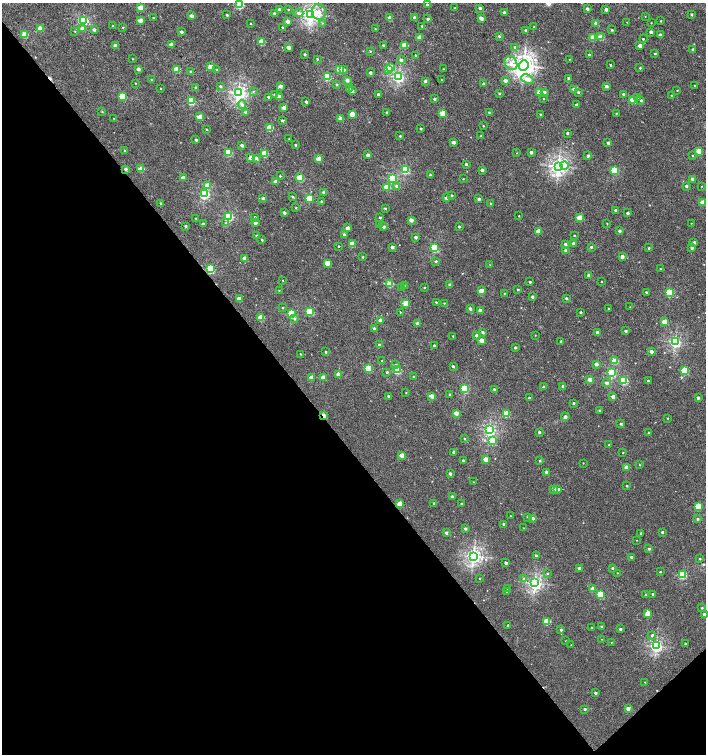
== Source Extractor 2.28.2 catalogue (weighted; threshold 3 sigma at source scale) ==
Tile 14 of 4 x 4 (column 2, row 4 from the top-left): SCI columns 1618-3024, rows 47-1549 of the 6018 x 6060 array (HDU 1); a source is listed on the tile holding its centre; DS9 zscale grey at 2 x 2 block average (1 PNG px = mean of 2 x 2 image px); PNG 708 x 756 px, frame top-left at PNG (2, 3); each listed source drawn as its Kron ellipse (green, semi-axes under 4 px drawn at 4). Shown black and unused: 43% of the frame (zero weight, under 3 of 5 exposures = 2% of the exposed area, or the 3 px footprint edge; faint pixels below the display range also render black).
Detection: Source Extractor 2.28.2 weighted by HDU 2 'WHT'; one run over the whole footprint, this tile lists its part. Background 0.00107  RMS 0.0022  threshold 0.0101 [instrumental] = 3 sigma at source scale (4.5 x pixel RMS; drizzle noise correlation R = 1.50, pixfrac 1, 0.0396/0.0396 arcsec/px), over >= 5 px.
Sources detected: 418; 2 cosmic-ray / hot-pixel residue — neither listed nor drawn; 1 inside a brighter listed object's ellipse — not listed separately; the other 415 listed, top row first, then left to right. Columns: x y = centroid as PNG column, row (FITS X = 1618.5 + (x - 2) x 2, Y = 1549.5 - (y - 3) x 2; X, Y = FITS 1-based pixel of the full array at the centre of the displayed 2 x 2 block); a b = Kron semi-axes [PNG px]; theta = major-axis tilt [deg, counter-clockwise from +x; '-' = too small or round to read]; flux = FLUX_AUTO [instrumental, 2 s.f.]
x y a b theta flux
240 5 3 3 - 19
427 5 2 2 - 0.87
141 8 3 2 - 8.1
455 8 2 2 - 0.25
480 8 2 2 - 1.4
279 9 2 2 - 0.67
288 9 2 2 - 0.32
587 9 2 2 - 1.3
606 9 2 2 - 1.9
319 12 8 7 - 4.9
504 12 2 2 - 1.6
274 13 3 2 - 0.74
298 13 5 4 - 1.5
311 14 4 4 - 180
691 14 3 2 - 0.62
227 15 3 2 - 0.61
192 16 2 2 - 2.8
645 16 2 2 - 0.17
414 17 3 2 - 0.95
154 18 2 2 - 0.27
390 18 2 2 - 4.5
481 18 3 2 - 3.1
428 19 3 2 - 1.2
83 20 3 3 - 55
140 20 2 2 - 4.5
288 21 2 2 - 3.5
661 21 2 2 - 0.33
627 22 2 2 - 0.17
322 23 3 2 - 0.4
596 23 2 2 - 2.9
651 23 2 2 - 0.23
251 24 2 2 - 0.32
113 26 3 2 - 0.35
422 26 2 2 - 0.53
123 27 2 2 - 0.36
534 27 2 2 - 0.29
40 28 3 2 - 9.4
82 28 3 3 - 1.7
283 28 2 2 - 0.97
375 29 2 2 - 0.21
94 30 2 2 - 2.1
525 30 2 2 - 0.73
612 30 3 2 - 0.57
75 31 2 2 - 0.24
181 32 2 2 - 1.7
651 32 2 2 - 2
25 34 3 2 - 12
660 35 2 2 - 2.1
499 36 3 3 - 0.63
420 37 2 2 - 4.8
593 37 3 3 - 9.3
601 37 3 2 - 8.8
643 39 2 2 - 0.45
261 42 3 3 - 15
171 45 2 2 - 4.9
383 45 2 2 - 0.58
405 45 3 2 - 10
115 46 2 2 - 3.7
640 46 2 2 - 3.8
288 47 2 2 - 2.9
515 47 3 3 - 0.78
693 50 2 2 - 2
370 51 3 2 - 0.39
655 53 3 2 - 0.56
305 54 3 2 - 0.73
589 55 2 2 - 0.98
416 56 3 2 - 0.82
133 59 2 2 - 0.25
317 59 3 2 - 0.45
569 59 2 2 - 0.21
401 60 3 3 - 1.4
511 63 7 6 - 3.6
610 65 2 2 - 0.48
524 66 5 4 - 310
211 67 3 3 - 8.2
391 67 3 3 - 17
640 68 2 2 - 0.53
138 69 2 2 - 2.6
177 69 3 3 - 16
340 69 3 3 - 10
388 69 3 2 - 6.2
443 69 2 2 - 0.23
217 70 2 2 - 0.33
343 70 3 3 - 1.9
191 72 2 2 - 1.2
370 73 2 2 - 1.7
327 77 3 3 - 28
398 77 3 3 - 81
569 78 2 2 - 0.76
527 79 6 4 -23 3.2
151 80 3 2 - 0.34
347 80 2 2 - 2.6
441 80 2 2 - 0.2
425 81 2 2 - 1.5
505 81 3 2 - 2.4
135 83 2 2 - 0.23
337 84 3 3 - 0.53
484 84 2 2 - 1.8
220 86 2 2 - 0.89
280 86 2 2 - 2.6
606 86 2 2 - 1.9
695 86 2 2 - 0.36
196 88 3 2 - 0.75
161 89 2 2 - 0.24
349 89 3 3 - 1.3
574 89 2 2 - 3.4
677 90 2 2 - 0.26
253 91 3 3 - 0.49
352 91 2 2 - 1.4
239 92 4 4 - 150
539 92 3 2 - 7.5
544 92 3 2 - 2
578 92 3 3 - 0.64
499 93 3 2 - 0.62
378 94 2 2 - 0.93
623 94 2 2 - 0.77
275 95 3 2 - 2.3
671 95 2 2 - 0.23
122 96 3 3 - 20
268 97 2 2 - 0.62
279 97 3 2 - 3.3
638 97 4 3 - 0.53
434 99 2 2 - 1.4
543 99 2 2 - 0.27
633 100 3 3 - 9.7
641 100 3 2 - 0.96
191 101 3 3 - 24
306 102 2 2 - 1.5
242 104 4 3 - 1.6
576 105 2 2 - 1.8
284 108 2 2 - 4
102 112 3 2 - 0.37
246 112 3 3 - 1.7
387 112 2 2 - 0.77
489 112 2 2 - 0.41
443 113 3 2 - 13
616 113 2 2 - 0.35
352 114 3 2 - 8.6
540 114 2 2 - 0.34
200 117 3 2 - 9.8
114 118 3 2 - 0.29
340 118 2 2 - 3.6
282 120 2 2 - 0.85
483 126 2 2 - 0.32
270 127 3 3 - 15
421 129 2 2 - 0.58
207 130 2 2 - 0.37
567 133 2 2 - 0.78
400 136 2 2 - 0.49
481 136 2 2 - 0.66
289 139 2 2 - 0.18
196 140 2 2 - 0.94
454 142 2 2 - 2.6
608 143 2 2 - 1.1
242 145 2 2 - 1.6
295 145 2 2 - 0.54
124 150 2 2 - 0.28
699 151 3 2 - 11
228 152 3 3 - 21
531 152 2 2 - 1.9
264 153 3 3 - 14
517 153 2 2 - 0.17
368 155 2 2 - 2.7
588 156 2 2 - 1.6
693 156 2 2 - 0.37
250 158 2 2 - 3.2
256 158 2 2 - 1.8
319 159 3 2 - 9.2
466 164 2 2 - 0.9
564 165 4 3 - 9.4
558 166 4 4 - 180
126 169 3 2 - 1.4
141 169 3 2 - 9.2
405 170 3 3 - 29
482 170 2 2 - 1.7
614 170 3 3 - 23
430 175 3 2 - 0.52
280 176 3 2 - 0.41
183 178 2 2 - 4.3
300 178 3 3 - 18
392 178 3 3 - 38
463 179 3 2 - 0.22
693 179 2 2 - 3.3
276 181 2 2 - 4.5
207 185 3 3 - 7.5
397 186 3 3 - 1.9
686 186 2 2 - 1.3
702 186 2 2 - 0.19
387 187 3 2 - 7.4
324 192 2 2 - 2.4
204 194 3 3 - 53
451 195 3 2 - 0.82
293 197 3 2 - 0.78
263 198 2 2 - 1.3
309 198 3 3 - 17
446 198 2 2 - 2.6
479 199 2 2 - 1.4
321 202 2 2 - 0.93
703 202 3 2 - 9.2
161 203 3 2 - 0.76
491 204 2 2 - 0.97
296 208 2 2 - 0.36
385 208 3 3 - 0.51
616 210 2 2 - 2.4
284 213 2 2 - 1.4
628 213 2 2 - 1
228 216 3 3 - 47
519 216 2 2 - 0.31
255 217 2 2 - 0.5
196 218 3 2 - 0.38
380 218 2 2 - 0.67
579 218 3 2 - 10
411 220 2 2 - 3.6
226 223 3 3 - 0.6
256 223 2 2 - 2.4
607 223 2 2 - 0.24
691 223 2 2 - 0.18
203 224 2 2 - 1.7
380 224 2 2 - 0.63
185 226 2 2 - 0.72
384 227 2 2 - 1.6
459 227 2 2 - 1
348 228 2 2 - 4.6
539 231 3 2 - 7.5
619 231 2 2 - 1.5
344 234 3 3 - 0.83
574 235 2 2 - 0.37
257 236 2 2 - 1.5
416 237 2 2 - 1.5
262 240 2 2 - 0.56
694 242 3 2 - 1.4
573 243 3 2 - 1.3
352 244 3 2 - 8.7
565 244 2 2 - 1.1
339 246 2 2 - 0.39
392 247 2 2 - 2.1
591 247 3 2 - 0.73
435 248 3 3 - 31
649 248 2 2 - 0.53
692 248 2 2 - 1.9
566 251 3 2 - 2.2
363 257 3 2 - 0.41
622 257 2 2 - 2.9
245 258 2 2 - 4.5
436 261 3 2 - 0.7
327 263 3 3 - 7.7
490 265 2 2 - 0.24
210 269 3 3 - 40
660 269 2 2 - 0.28
588 275 2 2 - 1.4
283 280 2 2 - 0.21
530 282 2 2 - 0.76
602 282 2 2 - 0.29
390 284 3 3 - 12
405 285 2 2 - 0.25
450 285 2 2 - 2.1
402 288 2 2 - 0.68
424 288 2 2 - 0.27
518 289 3 2 - 0.53
279 291 3 2 - 0.29
481 291 3 2 - 5.6
646 292 2 2 - 0.45
669 293 3 3 - 25
504 294 2 2 - 0.27
532 297 2 2 - 1.5
566 298 2 2 - 1
239 299 2 2 - 5.4
436 302 2 2 - 0.41
406 303 3 3 - 14
444 303 2 2 - 0.31
630 307 2 2 - 0.25
282 308 3 2 - 0.35
609 308 2 2 - 0.23
470 309 2 2 - 2
480 310 2 2 - 3.2
310 311 3 3 - 18
400 312 2 2 - 0.29
580 312 2 2 - 0.78
291 314 3 3 - 30
261 317 3 3 - 13
295 319 4 3 - 0.86
381 320 2 2 - 4
665 322 3 2 - 9.1
418 323 2 2 - 2.1
374 329 4 2 - 1.5
626 331 2 2 - 0.99
483 332 2 2 - 1.2
598 332 2 2 - 2.9
535 335 2 2 - 0.21
453 336 2 2 - 0.32
477 336 2 2 - 1.6
482 340 2 2 - 6.3
561 341 2 2 - 0.6
675 342 3 3 - 77
379 345 2 2 - 1.5
434 346 2 2 - 1.5
515 348 2 2 - 0.9
326 352 2 2 - 0.8
651 352 2 2 - 2.5
301 354 2 2 - 0.24
382 361 2 2 - 0.31
615 361 3 3 - 12
596 364 2 2 - 3.2
396 365 4 3 - 0.87
453 366 2 2 - 1
368 368 3 3 - 17
397 370 3 3 - 25
684 370 3 3 - 23
387 372 3 2 - 0.75
611 373 3 3 - 31
338 374 2 2 - 4.8
323 377 3 2 - 5.6
414 377 2 2 - 0.97
311 378 2 2 - 5.2
590 380 3 2 - 7.6
623 380 3 3 - 32
648 381 2 2 - 0.44
607 383 3 3 - 1.9
563 386 2 2 - 1.1
543 387 2 2 - 0.88
465 389 3 3 - 30
494 390 2 2 - 1.1
406 393 2 2 - 0.29
450 395 2 2 - 0.91
388 396 2 2 - 0.93
432 396 3 2 - 3.9
613 397 2 2 - 3
529 398 2 2 - 0.85
698 398 2 2 - 1.6
574 403 2 2 - 0.88
600 410 3 2 - 0.58
456 413 2 2 - 5
506 414 3 3 - 16
324 416 3 2 - 6.3
565 417 4 4 - 1.1
668 418 2 2 - 0.3
621 424 3 3 - 0.56
489 430 3 3 - 84
539 432 2 2 - 1.3
649 433 2 2 - 1
464 439 3 2 - 0.4
493 441 3 3 - 16
609 445 2 2 - 0.45
453 452 2 2 - 0.91
623 453 2 2 - 0.28
402 455 2 2 - 5.6
486 459 3 2 - 7.9
463 461 2 2 - 0.69
540 461 3 2 - 0.5
583 463 2 2 - 0.22
640 465 2 2 - 0.31
627 467 3 2 - 6
547 472 2 2 - 2.3
450 474 2 2 - 1.5
473 482 2 2 - 0.22
627 486 2 2 - 0.61
554 489 3 2 - 2.2
558 489 3 2 - 1.5
452 497 2 2 - 1.6
434 503 2 2 - 0.7
400 504 3 2 - 9.6
461 504 2 2 - 0.55
698 507 3 3 - 17
511 516 2 2 - 0.24
528 517 3 3 - 0.56
533 518 2 2 - 1.9
698 519 2 2 - 0.81
504 524 2 2 - 1.1
524 528 2 2 - 0.26
465 529 2 2 - 1.2
662 532 2 2 - 0.84
446 533 3 3 - 1.7
641 533 2 2 - 0.41
636 540 2 2 - 0.17
649 549 2 2 - 0.95
536 555 2 2 - 0.85
473 556 4 3 - 150
631 557 2 2 - 1.2
700 559 2 2 - 0.53
506 563 2 2 - 1.2
579 568 2 2 - 1.4
612 568 2 2 - 0.61
660 572 2 2 - 0.35
617 573 2 2 - 0.23
547 574 3 2 - 0.41
682 575 3 3 - 28
480 579 2 2 - 0.39
524 579 3 3 - 0.57
535 583 3 3 - 130
508 589 2 2 - 1.1
593 589 3 2 - 3.2
506 591 2 2 - 0.38
600 594 3 3 - 24
646 594 2 2 - 0.64
653 594 2 2 - 0.79
702 608 3 2 - 0.5
648 614 3 2 - 9.4
704 614 2 2 - 2.7
547 621 3 3 - 14
508 625 2 2 - 0.96
592 627 2 2 - 0.31
602 627 2 2 - 1.4
620 629 2 2 - 1
561 630 2 2 - 0.87
652 635 3 3 - 0.81
602 639 2 2 - 0.14
566 641 2 2 - 0.34
611 642 2 2 - 0.17
685 644 2 2 - 0.49
571 645 2 2 - 0.2
656 646 3 3 - 94
645 682 2 2 - 0.26
595 693 2 2 - 1.2
585 709 2 2 - 1
628 709 2 2 - 3
Overlapping masked pixels (flux is a lower limit): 3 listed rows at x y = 126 169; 210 269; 324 416
Isophote crosses this tile's border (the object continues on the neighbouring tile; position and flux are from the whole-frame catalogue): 3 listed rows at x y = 240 5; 703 202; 704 614